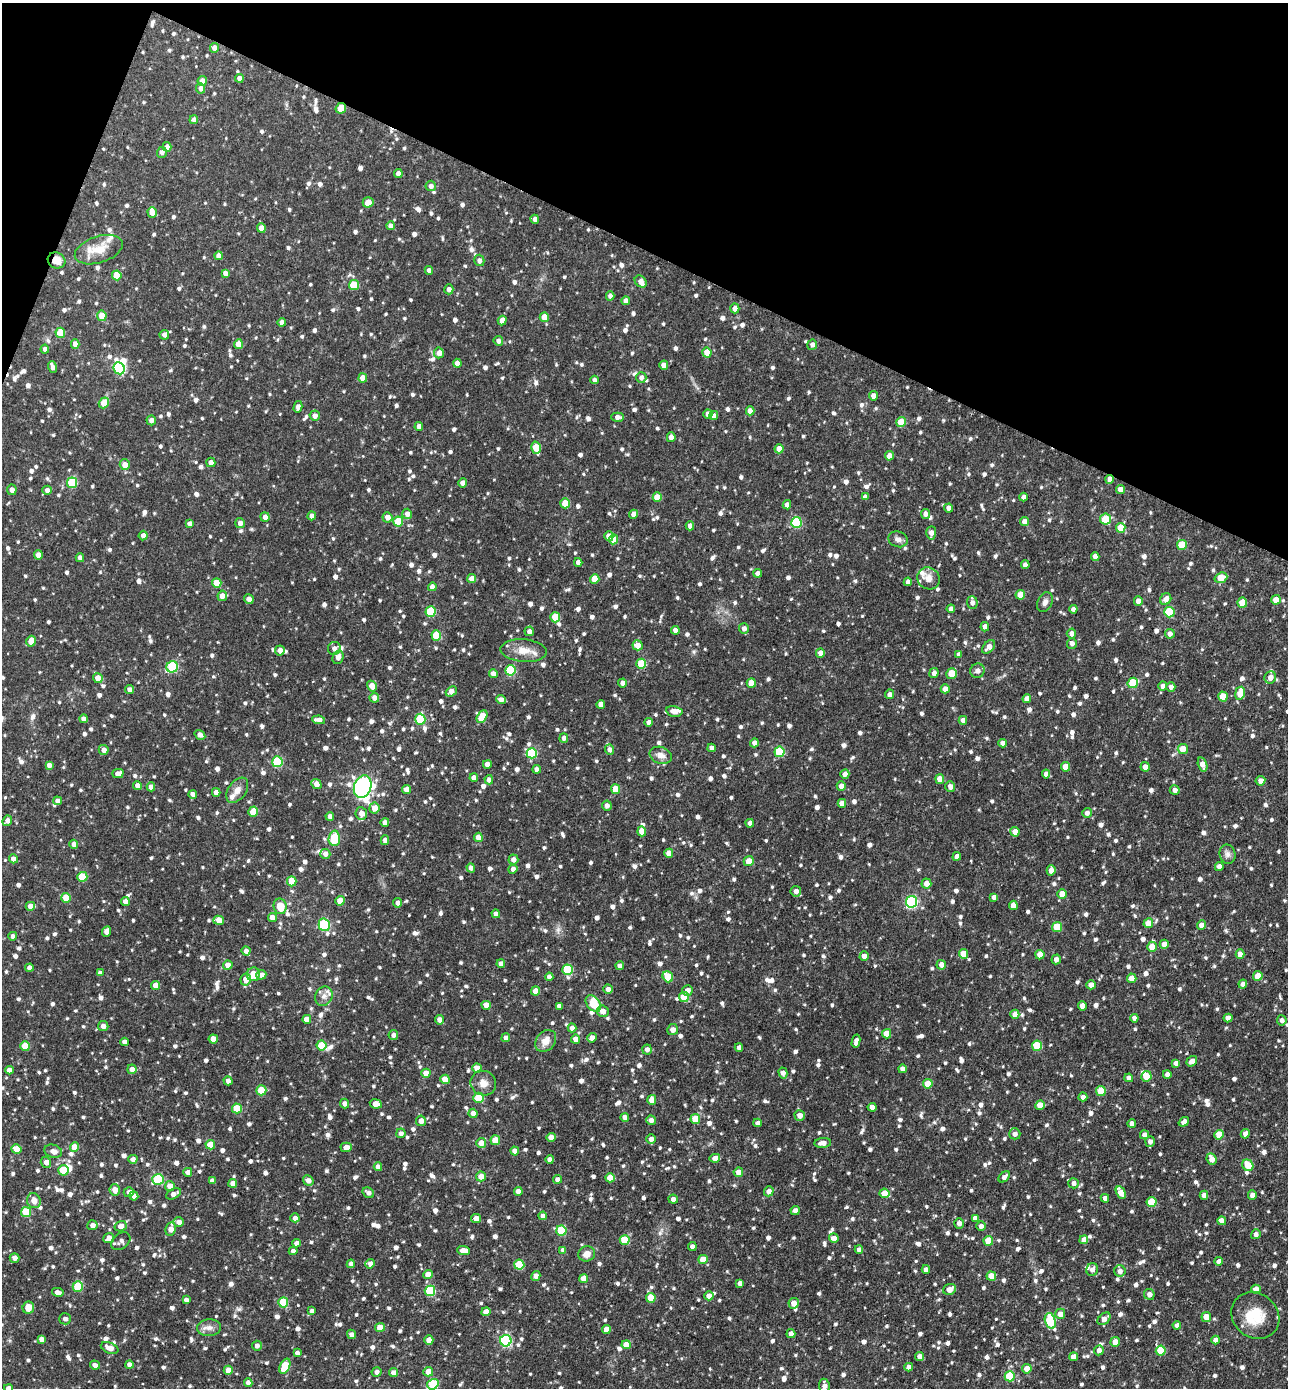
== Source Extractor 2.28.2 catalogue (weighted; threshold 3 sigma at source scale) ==
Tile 2 of 4 x 4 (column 2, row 1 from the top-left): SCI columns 1597-2882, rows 4191-5576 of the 5628 x 5611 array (HDU 1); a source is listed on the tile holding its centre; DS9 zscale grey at full resolution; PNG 1290 x 1390 px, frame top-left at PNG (2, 3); each listed source drawn as its Kron ellipse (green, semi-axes under 4 px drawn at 4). Shown black and unused: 20% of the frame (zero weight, under 3 of 4 exposures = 5% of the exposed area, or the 3 px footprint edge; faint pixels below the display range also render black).
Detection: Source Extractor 2.28.2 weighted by HDU 2 'WHT'; one run over the whole footprint, this tile lists its part. Background 0.262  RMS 0.01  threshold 0.0452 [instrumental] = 3 sigma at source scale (4.5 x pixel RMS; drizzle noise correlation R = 1.50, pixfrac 1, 0.05/0.05 arcsec/px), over >= 5 px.
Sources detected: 1497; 6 inside a brighter object's white glare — neither listed nor drawn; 21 inside a brighter listed object's ellipse — not listed separately; of the other 1470, all 500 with FLUX_AUTO >= 4.2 (the completeness limit of this list) listed and drawn (970 fainter detections not listed), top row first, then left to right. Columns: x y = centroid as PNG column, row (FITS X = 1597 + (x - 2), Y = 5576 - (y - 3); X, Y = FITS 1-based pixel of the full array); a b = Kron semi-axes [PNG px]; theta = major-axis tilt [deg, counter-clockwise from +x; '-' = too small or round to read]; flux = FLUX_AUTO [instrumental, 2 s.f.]
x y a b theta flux
214 48 5 4 - 5.3
239 78 4 4 - 6
202 81 5 4 - 8.9
201 88 5 4 - 4.6
341 108 5 5 - 15
194 120 4 4 - 4.3
167 147 5 4 - 5.4
162 152 5 5 - 4.2
398 174 4 4 - 7.7
431 186 5 5 - 4.3
368 202 5 5 - 9.3
152 212 5 4 - 9
535 219 4 4 - 5.1
391 226 4 4 - 5.9
261 228 5 4 - 14
99 250 25 13 18 20
219 256 4 4 - 7
57 260 9 8 - 11
479 260 5 5 - 4.3
429 270 4 4 - 4.5
225 273 4 4 - 4.6
117 275 5 4 - 22
641 281 7 5 -46 6.5
354 285 5 5 - 30
449 289 5 4 - 4.6
610 296 4 4 - 4.2
626 301 4 4 - 7.1
735 308 5 4 - 6.7
102 316 5 5 - 15
544 317 5 4 - 15
502 320 5 4 - 7.7
282 322 4 4 - 4.2
60 333 5 5 - 24
164 335 5 5 - 5.5
498 341 5 4 - 4.2
75 344 5 4 - 8.4
238 344 5 4 - 15
812 345 5 5 - 4.6
45 349 4 4 - 4.7
707 352 5 4 - 14
439 353 5 5 - 7.4
457 363 4 4 - 7.8
664 365 4 4 - 8.9
53 367 6 4 -71 5.1
119 368 6 5 - 100
363 378 4 4 - 8.6
641 378 5 5 - 4.6
595 380 4 4 - 4.6
873 396 5 4 - 6.3
104 403 6 5 - 16
298 407 6 4 76 5
750 411 4 4 - 6.9
708 414 4 4 - 6.2
713 415 4 4 - 5.4
315 416 5 5 - 5.2
618 417 6 4 1 5.4
151 420 5 4 - 4.7
901 422 5 4 - 22
419 426 4 4 - 4.9
671 437 5 4 - 7.7
536 448 6 4 -74 27
779 449 4 4 - 8.4
889 456 5 4 - 9.6
211 462 5 4 - 6.2
125 465 5 5 - 9.7
1110 479 4 4 - 6.6
72 483 5 5 - 48
463 483 4 4 - 8.2
1120 489 4 4 - 6.7
12 490 5 4 - 5.9
47 490 4 4 - 4.5
657 497 5 4 - 16
865 497 4 4 - 5.1
1023 497 4 4 - 4.3
565 503 5 4 - 23
787 505 4 4 - 5.7
949 508 4 4 - 5.3
407 514 5 5 - 5.4
634 514 4 4 - 6.5
925 514 5 4 - 4.9
312 516 4 4 - 5.7
265 517 5 4 - 5.7
387 517 5 5 - 6.9
1106 519 5 5 - 27
398 522 5 5 - 32
796 522 5 5 - 71
1024 522 4 4 - 6.6
190 523 4 4 - 4.7
240 523 5 5 - 5.3
690 526 4 4 - 5.3
1121 528 5 4 - 20
931 533 7 5 87 5.5
143 536 5 4 - 5.9
609 536 5 4 - 9.7
613 539 5 4 - 16
898 539 10 7 -19 5.2
1182 545 5 5 - 27
38 555 5 4 - 6.9
1095 556 4 4 - 7.1
80 558 4 4 - 4.5
578 562 4 4 - 5.1
1025 565 4 4 - 6
758 573 4 4 - 4.4
929 578 11 10 - 8
1221 578 6 5 - 24
472 579 4 4 - 9.2
595 579 5 4 - 19
908 582 4 4 - 5.3
217 583 5 4 - 16
432 587 4 4 - 6.3
1020 595 5 4 - 16
222 596 5 4 - 6.9
249 599 5 4 - 4.3
1166 599 6 5 - 6.3
1276 600 5 4 - 12
1138 601 5 4 - 5.6
1045 602 10 7 68 4.7
972 603 6 5 - 5.3
1242 603 5 5 - 23
951 609 4 4 - 4.7
1073 609 4 4 - 4.4
430 612 5 5 - 48
1169 612 5 5 - 50
555 617 5 5 - 27
985 627 5 4 - 5
744 628 5 5 - 4.8
675 630 4 4 - 4.8
529 631 5 4 - 4.6
1071 634 5 4 - 4.7
1170 634 5 5 - 5.1
436 635 5 5 - 31
31 641 5 4 - 11
1072 643 5 5 - 4.8
638 645 5 5 - 11
989 647 8 5 48 6.7
334 648 6 6 - 5.1
280 650 5 5 - 5.1
524 651 23 11 -5 14
820 653 4 4 - 6.3
959 654 4 4 - 4.8
338 657 7 5 75 5.9
641 664 5 5 - 32
172 667 6 5 - 65
510 670 5 5 - 52
977 671 7 7 - 4.5
934 673 5 4 - 4.9
493 674 4 4 - 6.9
952 674 5 5 - 21
1270 677 6 5 - 7
98 678 5 5 - 10
622 683 4 4 - 4.8
751 683 5 4 - 15
1133 683 5 5 - 41
372 686 6 4 -58 12
1163 686 4 4 - 5.8
1171 687 4 4 - 4.6
945 689 4 4 - 7.7
129 690 4 4 - 5.4
451 691 6 4 40 7
1240 693 6 5 - 16
890 694 5 4 - 4.4
1223 697 5 4 - 20
374 698 5 4 - 5.4
1027 699 4 4 - 8.3
501 700 5 4 - 5.6
601 704 4 4 - 7.3
674 711 8 5 -12 7.3
482 717 7 5 60 19
84 719 4 4 - 6.1
420 719 5 5 - 61
319 720 6 4 -9 6.7
963 720 4 4 - 5.2
649 722 4 4 - 4.7
200 735 6 4 -33 5.4
564 738 4 4 - 4.3
754 743 4 4 - 5.1
1003 743 4 4 - 5
712 748 4 4 - 4.6
1183 749 5 5 - 10
104 750 5 5 - 5.4
610 750 5 4 - 5.1
779 752 5 5 - 53
532 753 5 5 - 60
661 755 11 8 -20 7.5
277 762 5 5 - 61
487 764 4 4 - 6.9
1203 764 7 4 -74 9
49 765 4 4 - 5.4
1065 767 4 4 - 12
1145 767 5 4 - 6.7
537 769 4 4 - 5.4
118 773 6 4 15 5.9
845 774 4 4 - 4.6
1046 774 4 4 - 6.1
474 778 4 4 - 8
940 779 5 4 - 11
489 780 4 4 - 4.5
1260 781 5 4 - 5.4
316 784 5 4 - 7.3
137 786 4 4 - 6.5
841 786 5 4 - 6.1
151 787 4 4 - 6.9
363 787 11 8 70 190
950 787 5 4 - 5.5
616 789 5 4 - 17
237 790 14 9 54 7.3
407 790 4 4 - 11
1175 790 5 4 - 4.7
216 792 4 4 - 6.1
193 794 4 4 - 5.4
57 801 4 4 - 4.6
842 803 4 4 - 6.9
607 806 5 4 - 5.1
374 808 5 5 - 9.9
253 812 5 4 - 18
361 813 6 6 - 8.5
1087 813 5 5 - 4.4
330 816 4 4 - 5.6
7 821 5 4 - 6.3
385 822 4 4 - 4.3
750 823 4 4 - 4.9
642 831 5 4 - 11
1015 832 5 4 - 11
478 837 4 4 - 10
334 838 8 6 87 32
385 840 5 4 - 4.8
74 844 4 4 - 6
669 853 4 4 - 11
325 854 5 5 - 5.5
1227 854 10 8 -77 4.5
957 856 4 4 - 5.5
13 859 4 4 - 7.5
513 860 5 5 - 5.2
749 861 5 5 - 12
1219 866 4 4 - 5.3
471 868 4 4 - 4.6
513 869 4 4 - 4.7
1051 870 5 4 - 7.8
82 877 5 5 - 32
292 881 5 4 - 20
926 883 5 5 - 8
796 891 5 5 - 5.6
1062 894 5 4 - 12
994 897 4 4 - 4.4
66 898 5 4 - 24
125 901 4 4 - 5.5
340 901 4 4 - 14
912 902 6 5 - 130
398 903 4 4 - 4.8
1013 905 4 4 - 8
30 906 5 4 - 9.3
280 906 8 6 -79 16
496 914 4 4 - 4.6
272 918 4 4 - 7.4
219 920 5 4 - 14
1148 923 5 4 - 16
324 925 6 5 - 93
1201 925 5 4 - 7.5
1057 927 5 5 - 33
107 931 5 4 - 6.1
13 936 4 4 - 4.6
1164 944 4 4 - 7.1
1152 947 5 5 - 12
246 951 4 4 - 4.9
963 954 5 4 - 15
1240 954 4 4 - 9.1
1040 955 4 4 - 12
864 956 5 4 - 4.9
1056 959 5 4 - 5.4
501 964 4 4 - 5.7
228 965 4 4 - 10
941 965 5 4 - 6.6
620 966 4 4 - 5.1
29 968 4 4 - 5.1
567 970 5 5 - 57
100 973 4 4 - 4.4
253 974 7 6 - 13
261 975 5 4 - 6.1
1258 976 5 4 - 18
549 977 4 4 - 4.5
668 977 6 5 - 31
1132 978 4 4 - 11
246 979 6 5 - 9.6
1243 984 4 4 - 5.2
1091 985 5 4 - 5.3
155 986 4 4 - 9.8
608 989 4 4 - 4.4
536 991 4 4 - 10
687 991 5 5 - 6.8
324 996 10 8 59 5.2
684 997 5 5 - 17
593 1004 9 6 -50 31
486 1005 5 4 - 10
559 1006 4 4 - 4.6
1082 1006 5 4 - 7
603 1011 6 5 - 6.6
1015 1014 4 4 - 9.2
1134 1018 4 4 - 4.2
1228 1018 4 4 - 6.5
307 1019 4 4 - 12
439 1020 5 4 - 5
1282 1020 5 5 - 4.3
103 1026 5 5 - 5.9
572 1028 4 4 - 4.6
673 1030 5 5 - 6.5
887 1034 5 4 - 15
393 1035 5 4 - 4.6
506 1038 4 4 - 6
592 1038 5 4 - 5.6
213 1039 4 4 - 12
576 1039 4 4 - 9.1
546 1041 12 9 49 10
856 1041 7 4 78 4.8
125 1042 4 4 - 5.2
321 1045 5 5 - 27
25 1046 5 4 - 20
1037 1046 5 5 - 42
739 1047 4 4 - 5.1
647 1049 5 5 - 4.8
1192 1061 5 4 - 5.7
1176 1063 4 4 - 4.8
477 1068 4 4 - 9.9
132 1069 5 4 - 6.4
902 1069 4 4 - 4.6
9 1070 4 4 - 6.1
426 1073 4 4 - 12
783 1073 5 4 - 5.2
1167 1074 4 4 - 4.4
1146 1076 5 5 - 22
1129 1078 4 4 - 4.7
445 1079 4 4 - 17
228 1081 4 4 - 4.8
483 1083 13 12 - 8.7
928 1084 5 4 - 17
261 1090 5 5 - 31
1101 1091 5 5 - 22
1083 1097 4 4 - 4.7
479 1098 5 5 - 30
652 1100 5 4 - 11
344 1104 5 4 - 4.6
376 1104 6 4 -9 9.8
1040 1105 5 4 - 18
872 1107 4 4 - 9.3
237 1108 5 5 - 28
473 1113 4 4 - 7.2
800 1115 5 5 - 6.6
625 1117 4 4 - 4.5
695 1119 5 5 - 21
651 1120 5 4 - 5.1
421 1121 5 5 - 6.4
1184 1122 5 4 - 5.3
757 1123 4 4 - 4.3
1132 1124 4 4 - 4.9
401 1133 5 4 - 4.3
1015 1134 6 5 - 5
1245 1134 5 4 - 6.2
1144 1135 4 4 - 4.3
1219 1135 5 4 - 16
551 1137 4 4 - 7.4
651 1139 4 4 - 5.2
495 1140 5 4 - 17
1150 1141 5 5 - 4.6
481 1143 5 5 - 12
823 1143 8 5 6 5.6
210 1145 5 4 - 18
74 1147 4 4 - 15
346 1147 5 4 - 7.4
16 1149 5 4 - 15
53 1151 9 6 -18 5.3
515 1151 4 4 - 7
715 1158 5 4 - 6.4
133 1159 4 4 - 5
550 1159 4 4 - 5.3
1211 1159 6 4 -66 8
46 1162 5 5 - 6
1248 1165 6 5 - 17
378 1167 4 4 - 5.9
63 1170 5 5 - 30
188 1172 4 4 - 5.6
738 1172 5 4 - 6.5
481 1176 5 5 - 9.5
1004 1177 6 4 43 4.2
610 1178 4 4 - 16
158 1179 6 5 - 61
557 1179 4 4 - 5
212 1181 4 4 - 5.3
308 1181 6 4 -51 6.7
233 1183 4 4 - 6.9
1074 1183 5 5 - 4.6
170 1186 5 5 - 11
115 1190 6 5 - 11
518 1191 4 4 - 7.3
769 1191 5 4 - 5.4
129 1192 5 5 - 4.5
1121 1192 6 4 -61 12
368 1193 6 5 - 4.7
884 1193 5 5 - 14
174 1194 8 5 27 5.9
1204 1195 4 4 - 6.9
1252 1195 4 4 - 4.7
134 1196 4 4 - 4.7
1105 1198 4 4 - 4.9
673 1199 5 4 - 5
34 1201 7 6 - 7.9
1151 1202 5 5 - 27
795 1210 4 4 - 5.5
26 1212 5 5 - 34
543 1216 4 4 - 4.4
295 1218 4 4 - 4.8
476 1218 5 4 - 6.9
975 1218 4 4 - 4.8
1222 1221 4 4 - 5.9
179 1222 5 5 - 5.4
959 1223 5 4 - 4.9
92 1225 5 5 - 5.3
121 1226 6 5 - 6.3
981 1226 4 4 - 4.5
171 1229 7 5 81 8
561 1230 5 5 - 54
1256 1234 5 4 - 4.4
109 1238 5 4 - 5.8
834 1238 5 4 - 7.4
625 1240 5 5 - 33
1084 1240 4 4 - 7.4
121 1241 11 7 41 4.3
988 1241 5 5 - 22
296 1243 4 4 - 4.7
692 1247 4 4 - 4.6
563 1250 4 4 - 4.7
859 1250 4 4 - 5.2
293 1251 4 4 - 4.2
463 1251 6 4 -2 11
587 1254 8 7 - 7.6
15 1258 5 4 - 5.1
703 1259 5 4 - 12
1219 1261 4 4 - 4.5
351 1264 4 4 - 4.8
370 1264 5 4 - 4.8
519 1265 5 5 - 41
926 1270 4 4 - 5.4
1092 1270 6 5 - 5.2
1120 1271 6 5 - 5.6
428 1274 4 4 - 11
536 1276 5 4 - 6
991 1276 5 4 - 14
584 1278 4 4 - 10
740 1283 4 4 - 4.9
78 1286 5 5 - 43
949 1289 6 5 - 8.5
1256 1289 4 4 - 8.5
430 1291 5 5 - 63
58 1292 6 4 -13 4.4
1149 1294 5 5 - 5.3
709 1296 4 4 - 8.3
651 1298 5 5 - 25
186 1300 4 4 - 4.5
283 1302 5 5 - 39
794 1303 5 5 - 8.2
28 1307 6 5 - 14
312 1311 4 4 - 4.4
486 1312 4 4 - 8.7
1060 1314 5 5 - 8.5
1255 1315 25 22 -38 29
1206 1317 5 5 - 11
65 1319 6 5 - 4.4
1104 1319 7 5 43 6.8
1050 1321 8 5 -74 56
1177 1325 4 4 - 4.9
209 1328 12 8 3 6
380 1328 5 4 - 11
606 1329 4 4 - 11
351 1334 5 4 - 4.9
791 1334 4 4 - 5
41 1339 4 4 - 5.1
429 1340 4 4 - 9.3
1216 1340 4 4 - 6.1
506 1341 6 5 - 120
1115 1342 5 5 - 10
626 1345 4 4 - 14
257 1346 5 5 - 4.5
110 1348 9 5 -21 7.4
1099 1350 5 4 - 4.3
1161 1351 5 5 - 33
297 1353 4 4 - 4.3
920 1356 4 4 - 5.7
1073 1357 4 4 - 7.2
95 1365 5 4 - 4.7
129 1365 4 4 - 4.6
285 1366 8 5 67 32
909 1367 4 4 - 4.5
1027 1369 5 4 - 12
228 1370 4 4 - 11
377 1372 5 4 - 4.4
428 1372 5 4 - 11
394 1373 4 4 - 8.5
1010 1376 5 5 - 49
248 1383 4 4 - 5.5
433 1384 6 5 - 53
824 1386 7 5 -83 5.4
9 1388 4 4 - 6.3
Overlapping masked pixels (flux is a lower limit): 4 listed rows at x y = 341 108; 57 260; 1110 479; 430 1291
Isophote crosses this tile's border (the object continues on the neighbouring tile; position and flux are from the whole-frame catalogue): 4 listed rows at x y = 12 490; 433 1384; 824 1386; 9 1388